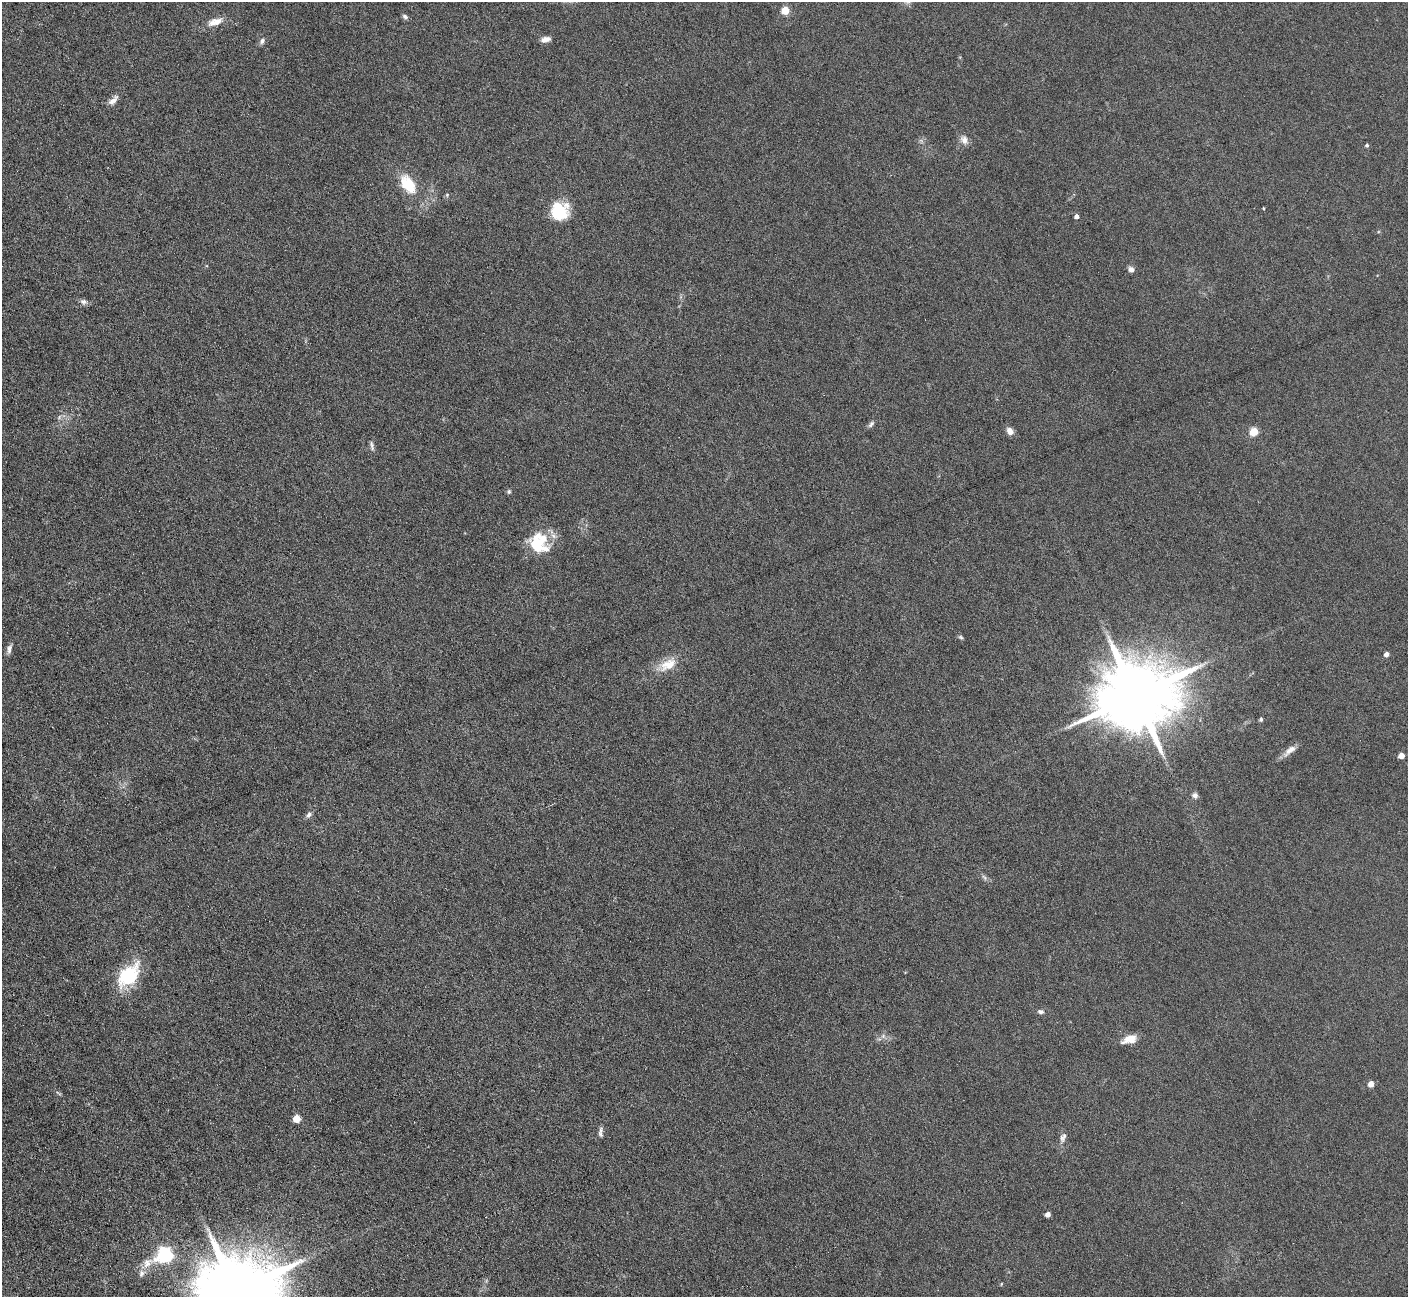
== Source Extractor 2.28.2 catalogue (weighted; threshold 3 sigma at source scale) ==
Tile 7 of 4 x 4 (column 3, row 2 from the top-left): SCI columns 2815-4220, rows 2874-4168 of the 5627 x 5613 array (HDU 1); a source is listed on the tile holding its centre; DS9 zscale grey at full resolution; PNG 1410 x 1299 px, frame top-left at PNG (2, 2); no overlay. Shown black and unused: <1% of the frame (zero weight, under 3 of 6 exposures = <1% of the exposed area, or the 3 px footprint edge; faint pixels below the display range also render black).
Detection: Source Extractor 2.28.2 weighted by HDU 2 'WHT'; one run over the whole footprint, this tile lists its part. Background 0.109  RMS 0.0089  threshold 0.0365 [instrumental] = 3 sigma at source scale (4.09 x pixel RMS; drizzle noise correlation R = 1.36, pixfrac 0.8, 0.05/0.05 arcsec/px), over >= 5 px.
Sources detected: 44; all 44 listed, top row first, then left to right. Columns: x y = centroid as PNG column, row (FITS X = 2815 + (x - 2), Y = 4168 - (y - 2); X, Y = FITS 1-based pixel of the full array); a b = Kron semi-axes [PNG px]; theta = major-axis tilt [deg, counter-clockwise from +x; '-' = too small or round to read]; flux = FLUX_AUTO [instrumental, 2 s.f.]
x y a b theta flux
785 11 5 5 - 28
405 16 7 6 - 2.2
215 22 21 9 17 9.1
546 39 11 6 13 4.7
262 41 9 6 75 2.4
113 100 16 7 42 4.9
964 140 12 9 -65 5.1
1367 145 5 4 - 1.5
408 184 27 15 -56 24
1263 208 3 3 - 0.9
559 211 19 18 - 32
1076 217 4 4 - 3.7
1131 269 7 6 - 3.7
83 302 10 7 -6 2.9
871 424 10 5 52 2.2
1010 431 10 7 -52 5
1254 432 5 5 - 35
372 446 15 4 -77 2.4
509 491 6 4 90 1.4
539 543 26 23 -57 35
961 637 7 5 -23 1.3
9 649 13 6 76 3.4
1386 654 4 4 - 5
668 665 26 14 29 16
1136 696 21 17 18 10000
1261 719 5 4 - 1.3
1290 750 19 7 39 6.5
1401 756 5 4 - 9.1
1195 795 7 7 - 2.9
309 815 8 6 46 2.7
984 877 9 4 -48 2.1
128 975 31 18 48 45
1040 1012 8 6 -2 2.3
883 1036 7 5 46 2.1
1129 1039 18 9 18 10
1371 1084 4 4 - 10
296 1119 5 5 - 22
600 1134 9 6 -62 2.4
1063 1138 14 7 67 4
1048 1215 4 4 - 5.6
164 1255 9 6 27 230
141 1273 10 7 77 3.6
1001 1284 5 3 - 0.63
236 1291 23 17 13 13000
Isophote crosses this tile's border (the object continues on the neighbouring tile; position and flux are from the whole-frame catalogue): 1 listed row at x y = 236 1291